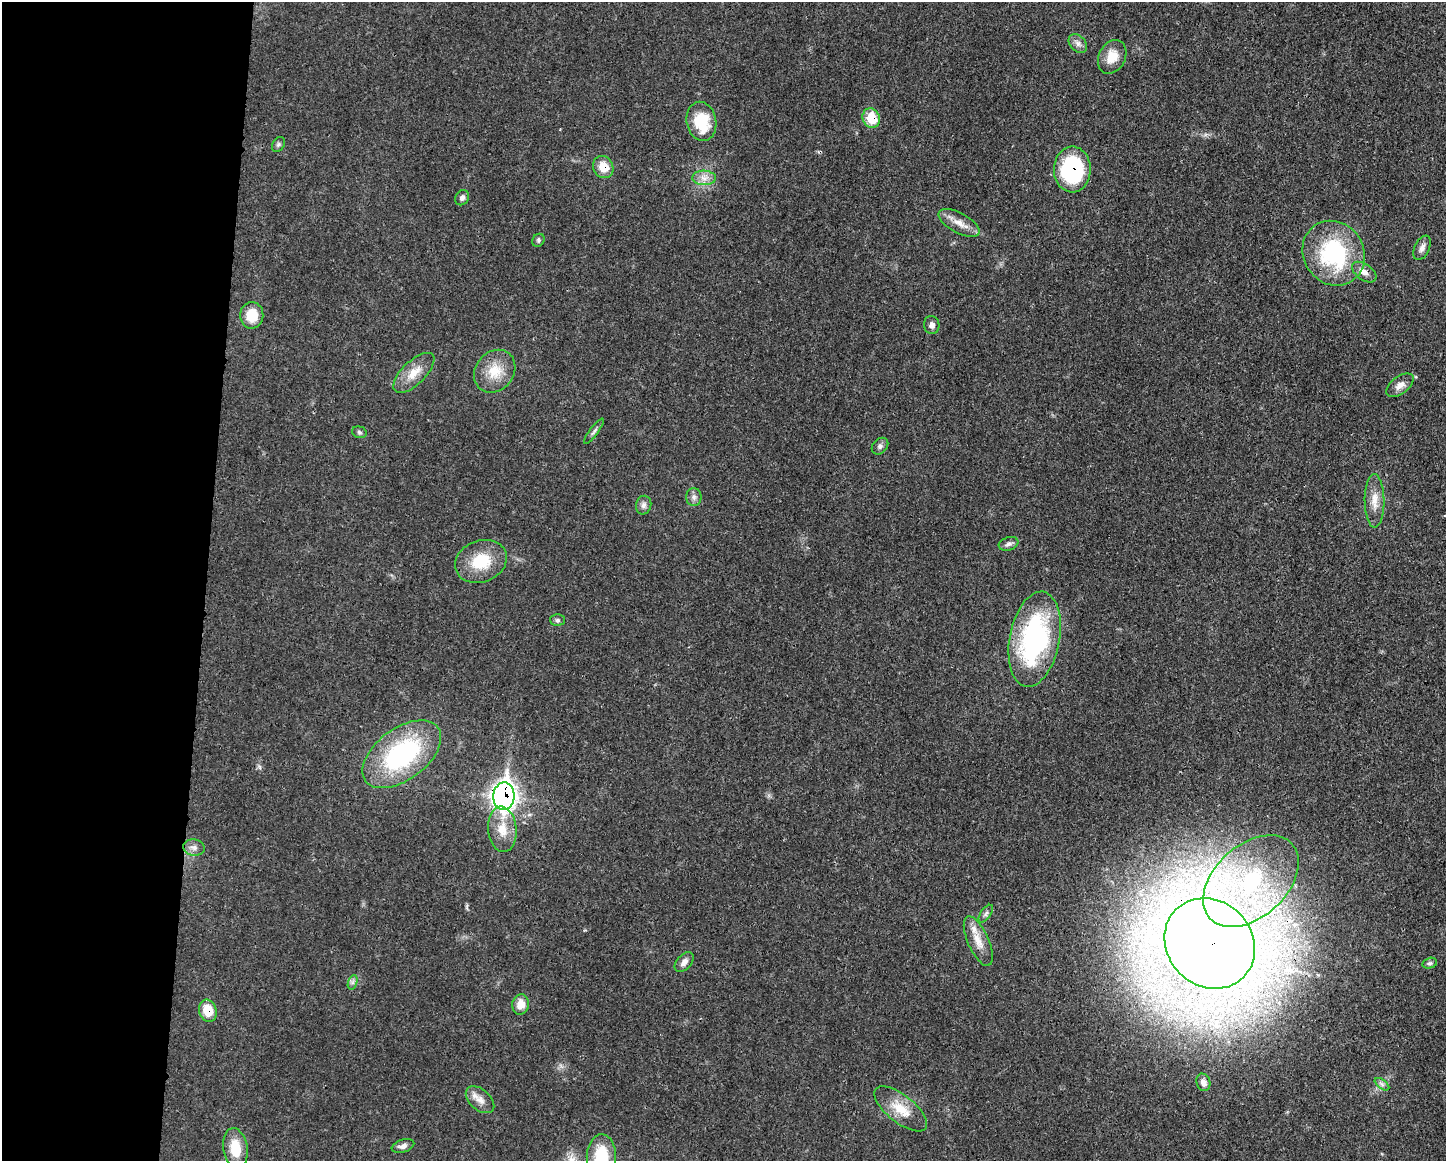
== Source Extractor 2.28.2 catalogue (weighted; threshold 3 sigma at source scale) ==
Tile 4 of 3 x 4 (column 1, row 2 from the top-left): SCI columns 115-1558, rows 2331-3489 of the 4673 x 4659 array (HDU 1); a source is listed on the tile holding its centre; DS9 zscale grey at full resolution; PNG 1448 x 1163 px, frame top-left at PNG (2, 2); each listed source drawn as its Kron ellipse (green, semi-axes under 4 px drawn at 4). Shown black and unused: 14% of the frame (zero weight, under 3 of 4 exposures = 1% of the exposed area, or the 3 px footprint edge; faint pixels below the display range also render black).
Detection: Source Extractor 2.28.2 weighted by HDU 2 'WHT'; one run over the whole footprint, this tile lists its part. Background 0.0207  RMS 0.0023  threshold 0.0103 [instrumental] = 3 sigma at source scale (4.5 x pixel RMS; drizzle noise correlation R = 1.50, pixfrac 1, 0.05/0.05 arcsec/px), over >= 5 px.
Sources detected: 51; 2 inside a brighter listed object's ellipse — not listed separately; the other 49 listed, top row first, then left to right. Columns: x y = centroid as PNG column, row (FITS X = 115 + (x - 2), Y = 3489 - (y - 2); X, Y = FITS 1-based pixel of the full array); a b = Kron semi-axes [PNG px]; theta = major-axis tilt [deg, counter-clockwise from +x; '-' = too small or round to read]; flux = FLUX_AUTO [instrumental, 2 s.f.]
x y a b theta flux
1078 43 11 7 -46 1
1112 57 17 13 62 3.9
871 118 10 8 -65 6.3
701 121 20 14 -78 8.7
278 144 8 5 55 0.51
603 167 11 10 - 3.4
1072 169 23 18 89 22
704 178 12 7 -1 1.7
462 198 8 6 56 0.78
959 223 23 10 -28 2.7
538 240 7 5 50 0.47
1422 248 13 7 66 1.3
1334 253 33 30 -56 26
1364 272 14 8 -35 1.5
252 315 13 11 87 5.2
932 325 9 8 - 1
495 371 23 19 50 5.7
414 373 26 11 44 3.9
1400 385 16 8 37 1.7
594 431 15 3 53 0.67
359 432 7 5 -17 0.52
880 446 9 7 46 0.76
694 497 9 7 -89 0.89
1375 501 27 10 -89 3.3
644 505 9 7 77 0.94
1009 544 10 6 18 0.81
481 561 26 20 21 8.6
557 620 7 5 -1 0.54
1035 639 48 25 79 42
402 754 45 25 37 32
504 796 14 10 87 150
502 829 23 14 -84 4.7
194 847 11 8 -11 1.2
1251 881 55 36 42 35
986 914 10 5 55 0.63
978 941 27 10 -66 3.3
1210 943 48 42 -45 770
684 962 12 7 48 1.3
1430 963 7 5 16 0.47
353 982 7 4 71 0.58
521 1004 10 8 81 2.5
208 1011 11 8 -73 4.7
1203 1082 9 7 -74 1.3
1382 1084 8 4 -37 0.63
480 1100 17 10 -42 2.1
901 1109 32 13 -38 5.6
403 1146 11 6 17 1.1
235 1148 20 12 -82 5.7
601 1156 22 14 89 9.6
Overlapping masked pixels (flux is a lower limit): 7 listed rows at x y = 871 118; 603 167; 1072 169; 1364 272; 504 796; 1210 943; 208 1011
Isophote crosses this tile's border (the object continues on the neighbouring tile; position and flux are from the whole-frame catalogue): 1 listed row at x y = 601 1156